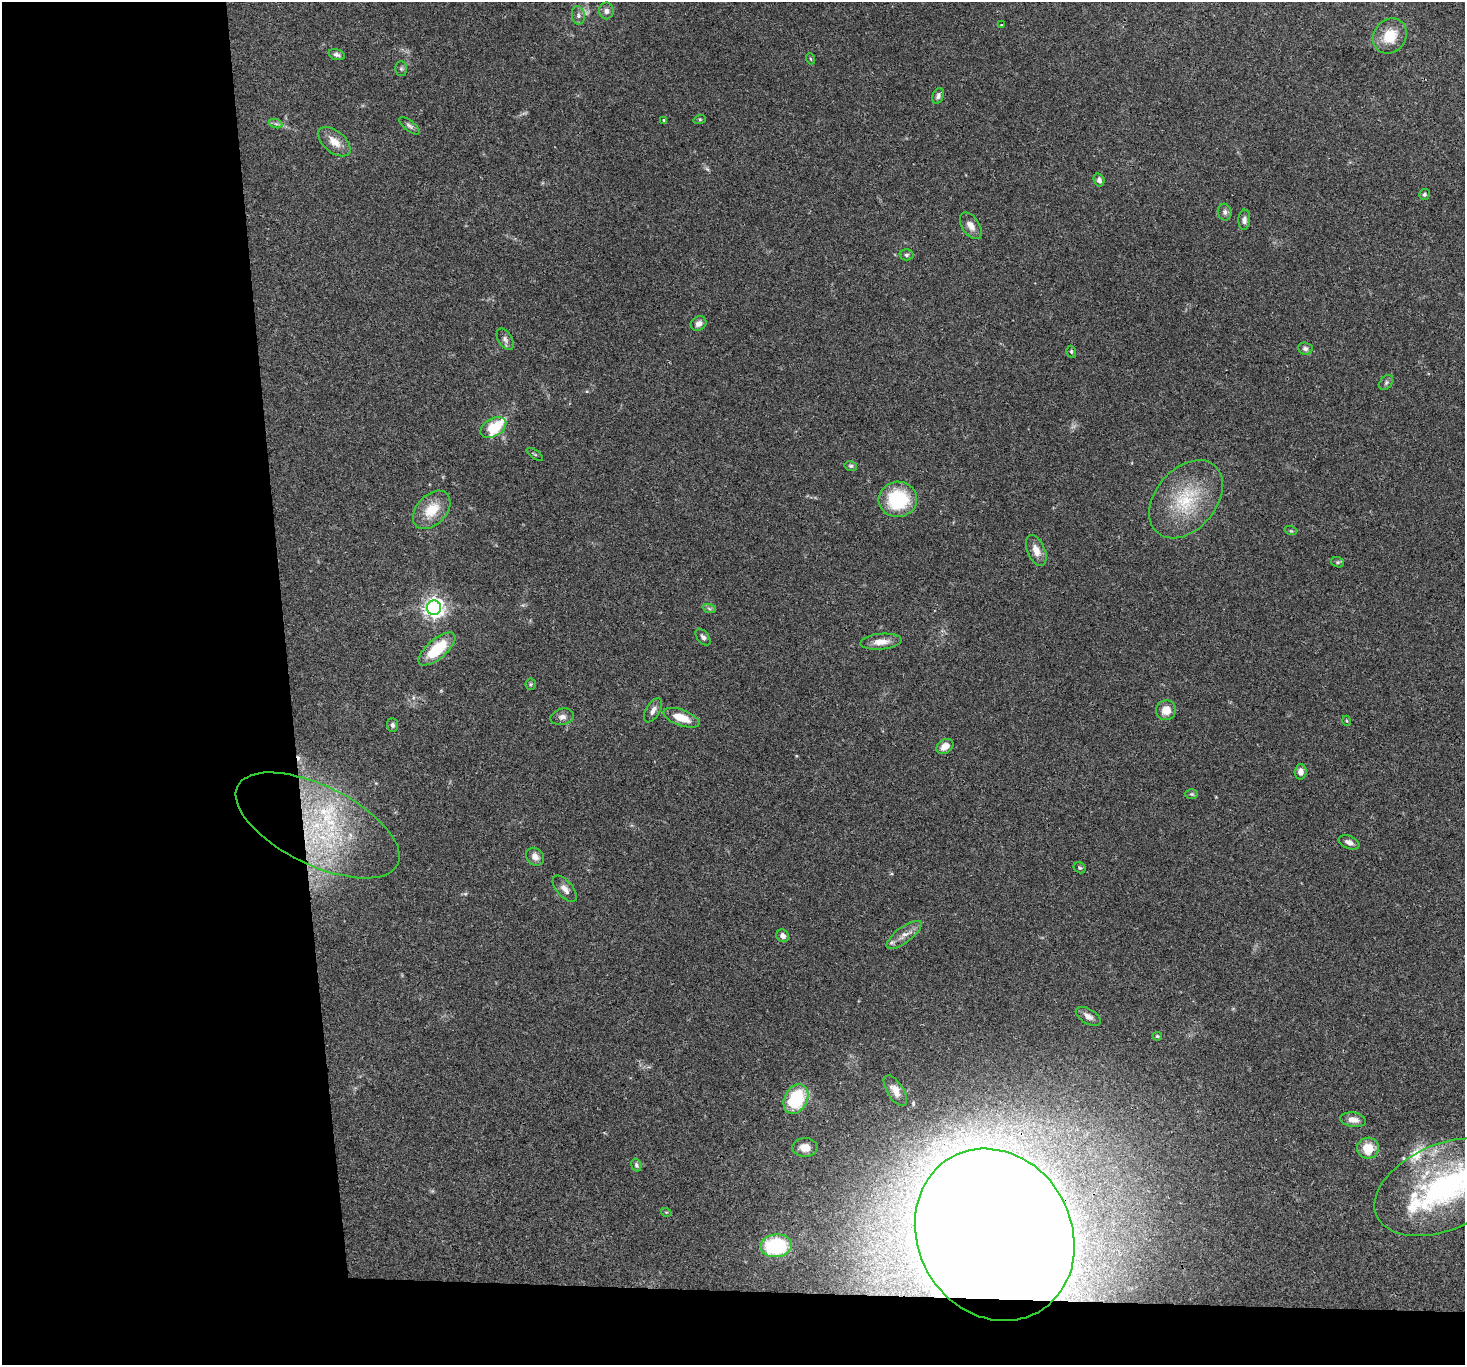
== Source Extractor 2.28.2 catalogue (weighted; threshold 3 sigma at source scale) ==
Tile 7 of 3 x 3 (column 1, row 3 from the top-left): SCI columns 1-1463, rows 148-1510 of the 4388 x 4360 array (HDU 1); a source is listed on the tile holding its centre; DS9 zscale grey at full resolution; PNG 1467 x 1367 px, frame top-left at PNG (2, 2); each listed source drawn as its Kron ellipse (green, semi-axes under 4 px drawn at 4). Shown black and unused: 24% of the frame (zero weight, under 3 of 4 exposures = <1% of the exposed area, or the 3 px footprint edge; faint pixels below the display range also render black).
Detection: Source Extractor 2.28.2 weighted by HDU 2 'WHT'; one run over the whole footprint, this tile lists its part. Background 0.0563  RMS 0.0035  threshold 0.016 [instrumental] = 3 sigma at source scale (4.5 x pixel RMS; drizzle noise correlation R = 1.50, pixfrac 1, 0.05/0.05 arcsec/px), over >= 5 px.
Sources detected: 78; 1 too faint to see at this stretch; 1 inside a brighter object's white glare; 1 cosmic-ray / hot-pixel residue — neither listed nor drawn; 8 inside a brighter listed object's ellipse — not listed separately; the other 67 listed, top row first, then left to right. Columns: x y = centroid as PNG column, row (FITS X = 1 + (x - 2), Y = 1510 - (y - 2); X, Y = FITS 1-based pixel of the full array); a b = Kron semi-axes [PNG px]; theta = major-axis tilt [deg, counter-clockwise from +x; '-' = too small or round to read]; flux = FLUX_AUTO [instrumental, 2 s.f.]
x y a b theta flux
606 11 8 7 - 1.4
578 15 9 6 -81 1.2
1001 25 3 2 - 0.27
1390 36 19 16 53 8.4
337 54 8 5 -17 1.2
811 59 5 3 - 0.36
401 69 7 5 -89 0.69
938 96 8 5 67 1.2
700 119 6 4 18 0.42
664 120 4 3 - 0.32
276 124 7 4 -19 0.66
409 126 12 5 -38 1.1
334 142 19 10 -39 4.6
1099 180 6 5 - 1.1
1424 194 5 5 - 0.75
1225 212 8 7 - 1.2
1244 220 10 6 87 1.4
971 226 15 8 -56 2.8
906 255 7 5 1 0.74
699 324 8 7 - 1.8
505 339 12 7 -59 1.3
1305 349 7 6 - 0.94
1071 352 6 4 -71 0.51
1386 382 8 6 51 0.78
493 427 14 9 31 12
535 454 9 2 -35 0.42
851 466 6 5 - 0.61
898 499 19 17 5 22
1186 499 44 30 50 22
432 510 22 14 47 8.7
1291 531 6 4 -18 0.43
1036 551 16 9 -67 3.7
1338 562 6 5 - 0.57
434 608 7 7 - 190
709 608 7 4 -20 0.65
703 637 10 5 -53 1
881 642 20 8 5 3.7
437 649 22 10 40 14
531 684 5 5 - 0.57
653 710 13 7 59 1.8
1166 710 10 10 - 4
562 717 12 8 12 1.7
681 718 19 8 -20 6.7
1347 721 5 3 - 0.37
392 725 7 5 -86 0.85
945 746 9 6 33 3.2
1301 772 7 6 - 2.1
1192 794 6 5 - 0.5
318 825 89 39 -26 63
1349 842 11 6 -23 1.7
535 857 10 8 -45 2
1080 868 6 5 - 0.57
565 889 16 8 -50 2.4
904 935 21 8 37 3.2
783 936 6 6 - 1.9
1088 1016 14 7 -31 2
1157 1036 5 4 - 0.51
895 1091 17 8 -58 2.9
796 1099 16 11 62 21
1353 1120 13 7 -8 2.5
805 1147 12 9 -2 3.7
1368 1148 11 10 - 7.1
636 1165 6 5 - 0.67
1444 1187 73 43 23 78
666 1212 5 3 - 0.3
995 1235 89 77 -61 2400
776 1246 15 11 6 29
Overlapping masked pixels (flux is a lower limit): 1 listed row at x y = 995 1235
Isophote crosses this tile's border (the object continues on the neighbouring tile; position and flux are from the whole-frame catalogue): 1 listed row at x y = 1444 1187